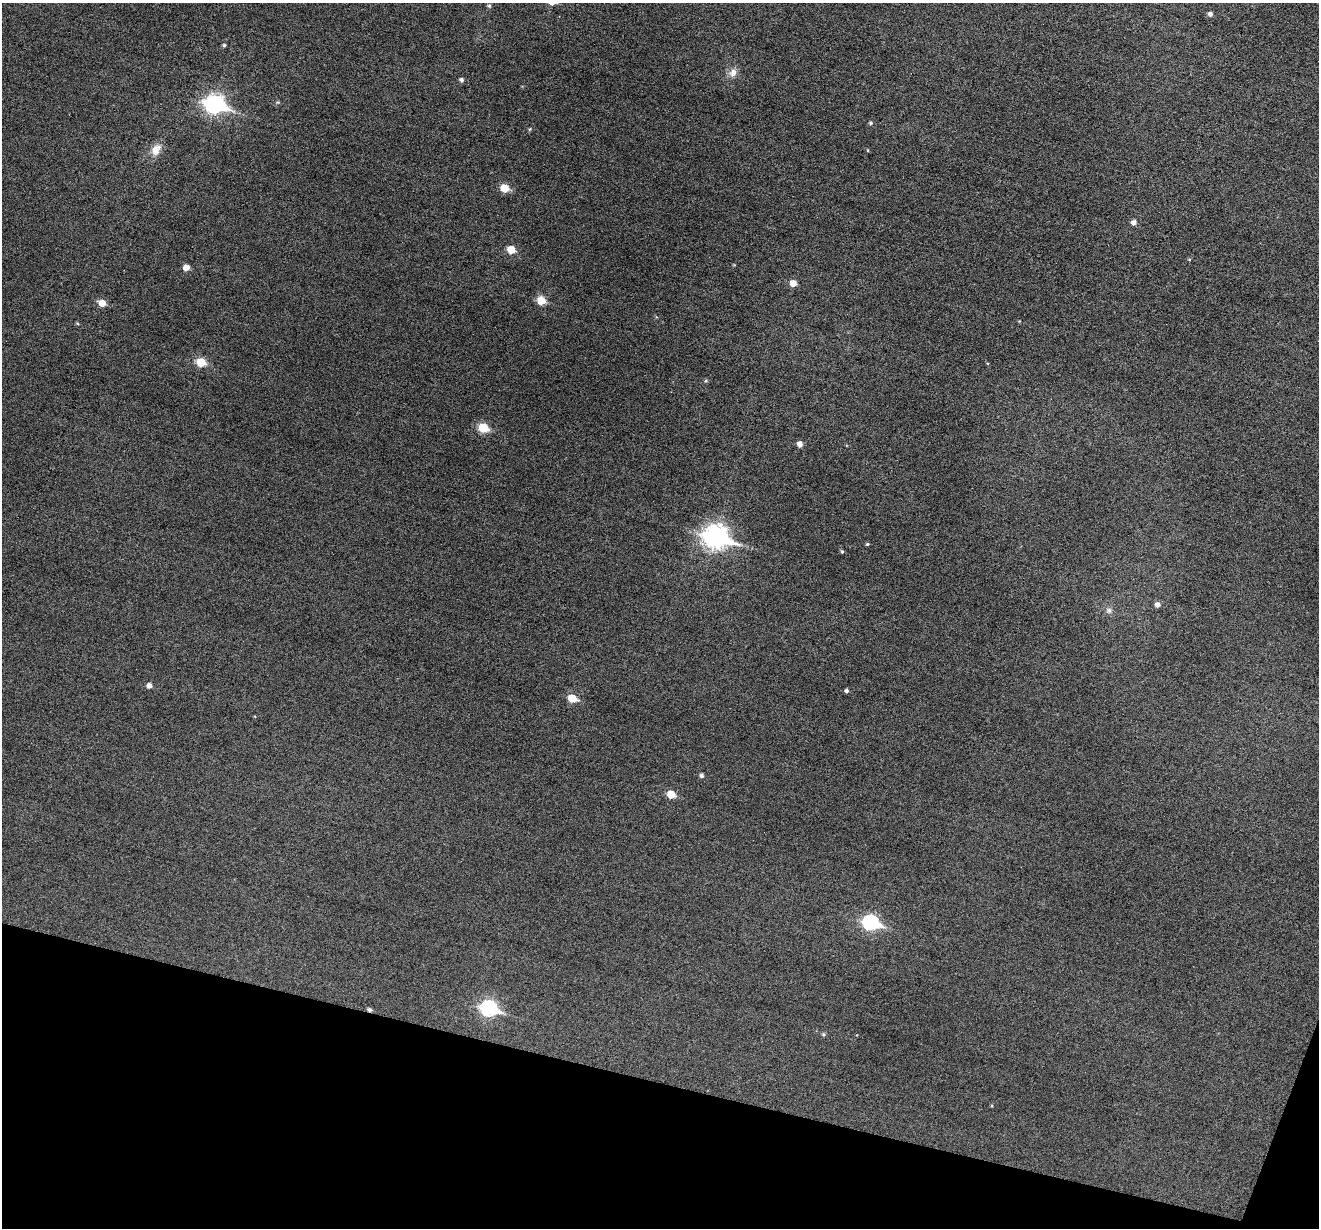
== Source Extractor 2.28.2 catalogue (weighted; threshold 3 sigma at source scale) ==
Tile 15 of 4 x 4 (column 3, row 4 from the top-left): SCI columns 2639-3955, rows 257-1482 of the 5273 x 5289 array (HDU 1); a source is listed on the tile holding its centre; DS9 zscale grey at full resolution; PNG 1321 x 1230 px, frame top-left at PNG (2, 3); no overlay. Shown black and unused: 12% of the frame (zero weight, under 3 of 6 exposures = <1% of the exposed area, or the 3 px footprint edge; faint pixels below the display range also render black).
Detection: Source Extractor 2.28.2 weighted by HDU 2 'WHT'; one run over the whole footprint, this tile lists its part. Background 0.0472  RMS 0.0054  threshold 0.0222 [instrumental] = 3 sigma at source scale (4.09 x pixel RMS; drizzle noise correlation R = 1.36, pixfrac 0.8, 0.05/0.05 arcsec/px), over >= 5 px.
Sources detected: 37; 1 cosmic-ray / hot-pixel residue — not listed; the other 36 listed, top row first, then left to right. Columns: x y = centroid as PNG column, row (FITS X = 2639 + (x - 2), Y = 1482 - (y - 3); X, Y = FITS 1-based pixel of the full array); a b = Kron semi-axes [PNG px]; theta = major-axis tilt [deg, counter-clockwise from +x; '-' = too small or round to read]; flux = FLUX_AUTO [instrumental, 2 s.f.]
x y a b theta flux
489 6 5 5 - 0.85
1210 14 5 5 - 1.7
224 45 5 4 - 0.83
733 72 13 10 64 3.9
461 80 6 5 - 1.2
214 104 10 8 -10 190
871 123 6 5 - 0.96
530 129 5 4 - 0.64
156 150 17 11 60 6
868 150 4 3 - 0.42
504 188 6 6 - 11
1134 222 5 5 - 2.4
511 250 6 5 - 9.8
1189 259 5 3 - 0.45
186 267 5 5 - 4.4
793 283 6 5 - 5.3
541 301 6 6 - 12
102 303 6 5 - 6.8
77 323 5 4 - 0.53
201 362 6 6 - 15
706 381 6 5 - 0.74
483 428 6 5 - 22
800 444 5 5 - 2.9
716 537 12 9 -17 340
867 544 4 4 - 0.71
842 551 4 4 - 0.71
1157 604 6 5 - 2
1109 610 9 8 - 1.9
149 685 5 5 - 2.5
846 691 4 4 - 1.1
572 698 6 5 - 12
701 775 4 4 - 1.4
671 794 6 5 - 11
871 923 9 7 -18 84
489 1008 9 7 -16 99
824 1034 5 5 - 0.79